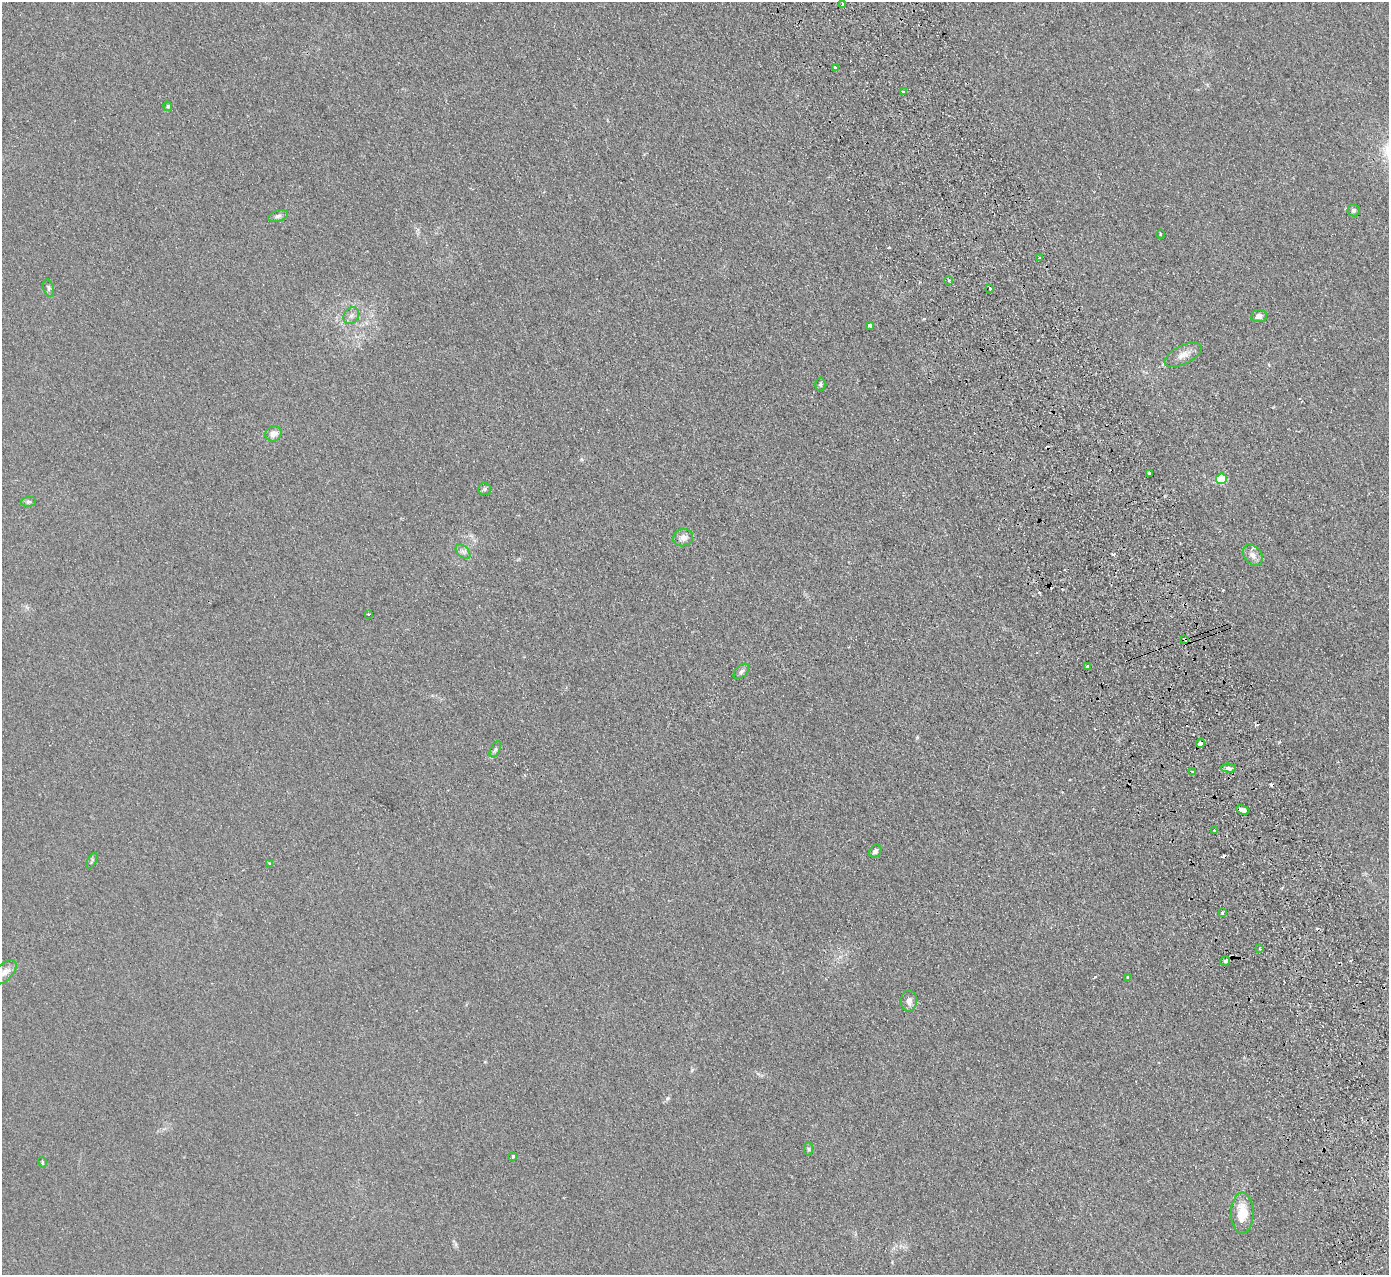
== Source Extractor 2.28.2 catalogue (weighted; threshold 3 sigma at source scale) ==
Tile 6 of 4 x 4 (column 2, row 2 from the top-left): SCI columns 1442-2828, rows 2728-4000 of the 5655 x 5585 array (HDU 1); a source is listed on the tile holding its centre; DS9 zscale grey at full resolution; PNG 1391 x 1277 px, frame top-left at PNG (2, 2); each listed source drawn as its Kron ellipse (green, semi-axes under 4 px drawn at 4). Shown black and unused: <1% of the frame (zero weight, under 2 of 3 exposures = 3% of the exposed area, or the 3 px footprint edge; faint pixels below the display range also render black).
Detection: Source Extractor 2.28.2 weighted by HDU 2 'WHT'; one run over the whole footprint, this tile lists its part. Background 0.0619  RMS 0.0074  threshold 0.0333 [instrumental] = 3 sigma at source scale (4.5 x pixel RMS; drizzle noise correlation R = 1.50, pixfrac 1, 0.05/0.05 arcsec/px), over >= 5 px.
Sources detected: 57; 10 cosmic-ray / hot-pixel residue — neither listed nor drawn; the other 47 listed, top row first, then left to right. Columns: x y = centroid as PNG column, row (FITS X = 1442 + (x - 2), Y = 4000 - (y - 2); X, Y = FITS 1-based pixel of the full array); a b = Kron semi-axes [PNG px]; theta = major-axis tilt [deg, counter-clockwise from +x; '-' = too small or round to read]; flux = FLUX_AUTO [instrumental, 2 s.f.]
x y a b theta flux
842 4 3 3 - 3.3
835 68 3 3 - 2
903 92 3 3 - 1.4
168 106 5 4 - 0.8
1354 210 6 6 - 1.7
278 216 10 5 16 1.9
1160 234 4 3 - 0.6
1039 258 3 2 - 0.76
949 280 3 3 - 1.1
48 288 9 5 -76 1.4
990 288 3 3 - 4.3
351 316 9 7 57 2.5
1259 316 8 6 8 3
870 325 3 3 - 5.6
1183 355 20 9 25 6.1
820 384 6 5 - 1.1
274 434 8 7 - 4.7
1149 473 4 3 - 6.4
1221 479 5 5 - 36
484 489 6 5 - 1.4
28 502 8 5 4 1.5
683 538 10 8 15 3.8
463 551 9 5 -44 2.3
1253 555 12 8 -50 4.4
369 614 3 2 - 1.1
1185 639 4 3 - 0.93
1087 667 3 3 - 3.1
741 671 9 5 44 1.9
1200 743 4 3 - 7.8
495 749 9 4 64 1.6
1229 768 7 4 -2 2
1192 772 3 3 - 2.5
1243 810 7 3 -21 8.9
1214 830 3 2 - 0.91
875 851 7 5 47 2.2
92 860 9 3 64 1
270 863 3 3 - 1.4
1222 913 3 3 - 2.7
1260 949 4 3 - 0.74
1225 961 5 4 - 1.8
4 972 15 8 46 5.2
1128 977 4 4 - 0.83
909 1001 10 8 88 4.4
809 1149 7 4 -89 1.1
513 1156 4 3 - 0.99
42 1162 5 3 - 0.73
1242 1213 20 11 90 15
Overlapping masked pixels (flux is a lower limit): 2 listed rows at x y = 1185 639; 1200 743
Isophote crosses this tile's border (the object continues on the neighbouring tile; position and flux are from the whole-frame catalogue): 1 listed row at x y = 4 972
Unlisted compact peaks at least as high as the median listed source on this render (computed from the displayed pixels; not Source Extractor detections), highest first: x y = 668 1098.